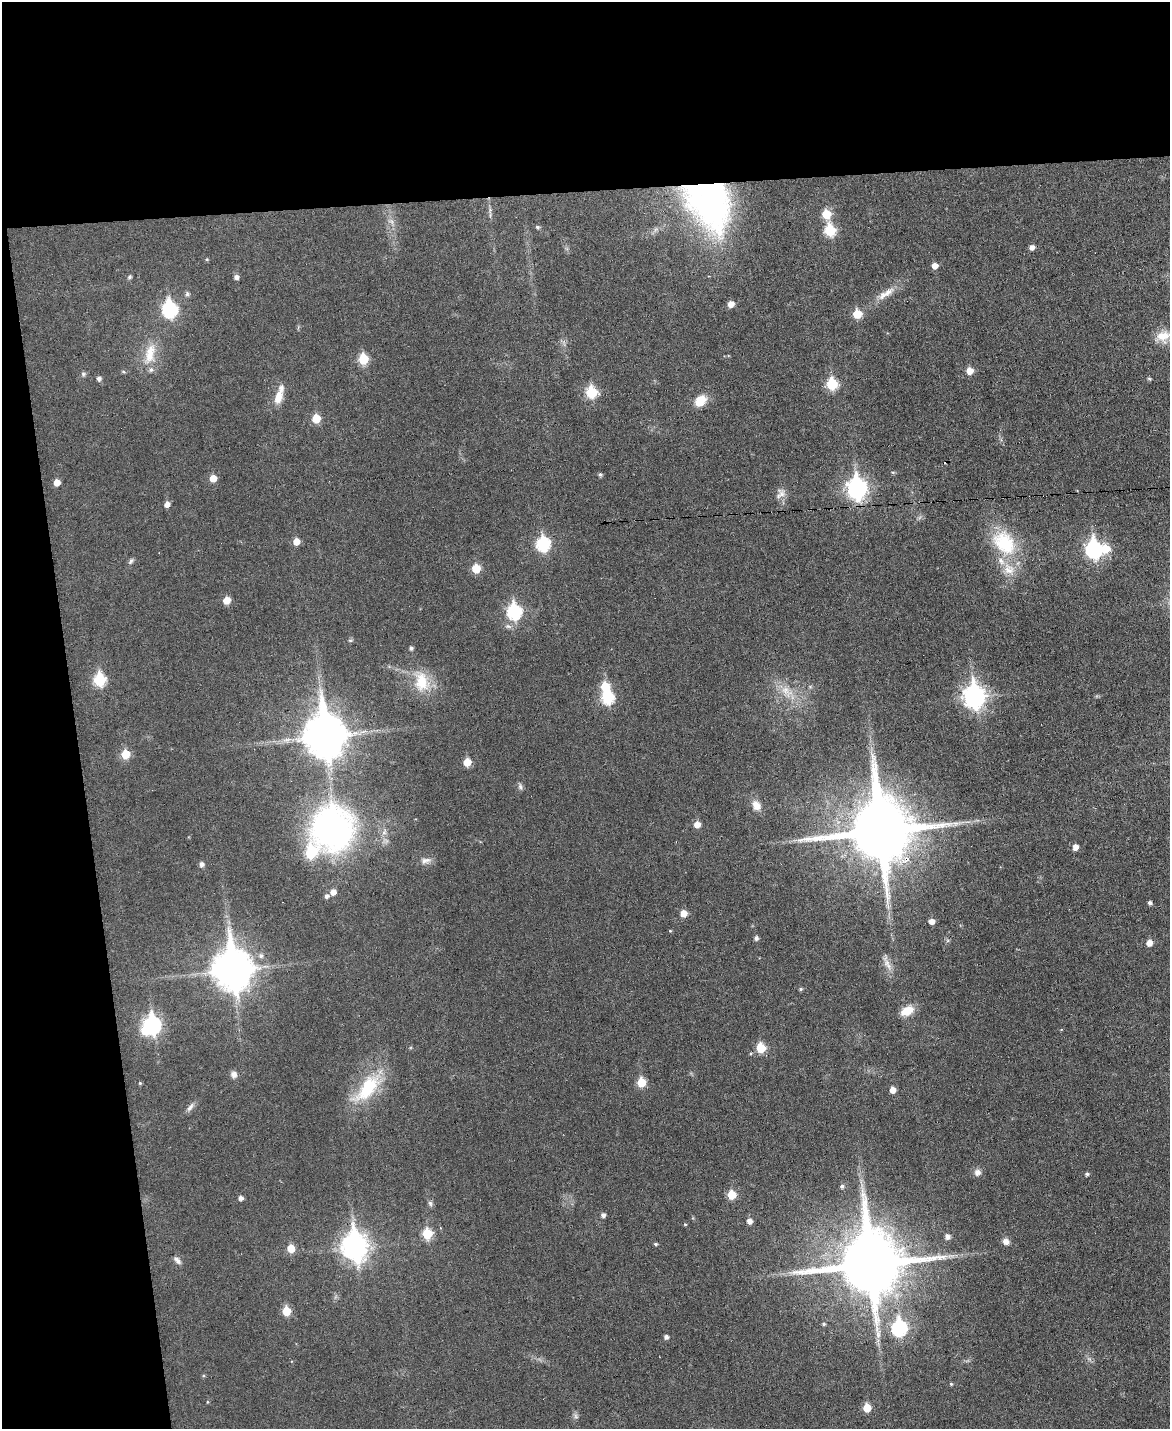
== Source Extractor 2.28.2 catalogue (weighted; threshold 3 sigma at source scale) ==
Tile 1 of 4 x 3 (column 1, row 1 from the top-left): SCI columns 1-1168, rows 2986-4412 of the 4676 x 4653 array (HDU 1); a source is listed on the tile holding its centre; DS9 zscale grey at full resolution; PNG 1172 x 1431 px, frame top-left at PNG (2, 2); no overlay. Shown black and unused: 20% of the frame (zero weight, under 3 of 6 exposures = <1% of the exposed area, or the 3 px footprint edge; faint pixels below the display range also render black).
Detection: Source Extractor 2.28.2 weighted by HDU 2 'WHT'; one run over the whole footprint, this tile lists its part. Background 0.0383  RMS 0.0043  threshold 0.0175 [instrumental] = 3 sigma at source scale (4.09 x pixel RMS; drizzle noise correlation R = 1.36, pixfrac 0.8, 0.05/0.05 arcsec/px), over >= 5 px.
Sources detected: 118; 3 inside a brighter object's white glare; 1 cosmic-ray / hot-pixel residue — not listed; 4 inside a brighter listed object's ellipse — not listed separately; the other 110 listed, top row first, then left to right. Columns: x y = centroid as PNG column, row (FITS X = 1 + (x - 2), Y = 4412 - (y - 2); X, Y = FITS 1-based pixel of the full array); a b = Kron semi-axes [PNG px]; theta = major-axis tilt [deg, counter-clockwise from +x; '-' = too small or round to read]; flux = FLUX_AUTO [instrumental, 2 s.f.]
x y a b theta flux
709 204 65 48 -56 110
490 210 8 5 -84 1
826 214 7 7 - 8.9
391 221 10 6 -40 1.7
537 227 5 4 - 0.72
830 230 7 6 - 25
1032 247 5 5 - 2
207 259 4 4 - 0.47
935 266 5 5 - 3.3
129 277 5 5 - 0.85
236 277 5 5 - 1.4
886 293 30 9 33 5.5
187 294 7 5 76 0.86
731 304 6 5 - 3.2
170 309 9 7 -76 65
857 314 6 6 - 11
1163 336 20 15 19 6.6
150 354 31 14 77 9.5
363 359 6 6 - 19
123 371 6 3 -20 0.49
970 371 6 6 - 4.5
83 374 6 6 - 0.84
99 379 5 5 - 1.2
1149 379 6 4 -20 0.51
832 384 7 6 - 24
591 392 7 6 - 26
279 395 27 9 73 5.8
700 401 15 11 42 6.7
316 418 6 5 - 9.8
893 472 5 3 - 0.5
600 475 5 4 - 0.8
213 478 6 5 - 5.5
57 482 6 5 - 3.6
857 488 10 8 -84 180
781 493 16 11 58 3
167 504 5 5 - 2.5
296 542 6 5 - 4.4
1004 543 39 27 -50 25
543 544 8 7 - 46
1094 549 9 7 -81 100
131 561 10 6 55 1
476 568 6 6 - 11
227 600 6 5 - 5.9
514 612 8 7 - 56
350 640 6 4 -1 0.58
411 648 5 4 - 0.99
100 680 7 6 - 32
422 681 28 19 -74 13
786 691 22 13 -44 8.1
608 697 7 7 - 35
974 697 10 8 -84 230
325 736 15 12 -84 1400
126 754 6 6 - 11
467 762 6 5 - 7.4
520 786 9 6 -72 1.1
756 805 14 11 -60 3.7
697 825 6 5 - 3.9
332 829 40 38 -71 140
880 831 20 19 - 3700
1075 847 5 5 - 3.1
426 861 15 8 12 2.3
201 864 5 5 - 1.6
333 892 6 6 - 2.8
327 896 6 5 - 1.4
1150 903 4 4 - 1.1
683 913 6 6 - 4.5
932 921 6 5 - 2.5
670 931 4 4 - 0.37
756 938 6 5 - 1.1
1149 943 5 5 - 3.3
261 956 7 7 - 1.4
888 966 14 7 -56 3.1
232 970 14 11 -85 1100
801 989 5 4 - 0.62
907 1011 16 9 27 6.5
152 1025 9 7 -81 100
761 1048 6 6 - 13
234 1075 8 8 - 1.8
641 1082 6 5 - 13
140 1083 4 4 - 0.49
368 1088 47 19 48 23
893 1090 5 5 - 3.3
190 1107 14 6 56 1.8
977 1172 8 8 - 2.3
1087 1174 4 4 - 0.87
842 1186 5 5 - 0.99
732 1195 6 5 - 10
241 1198 5 5 - 1.5
430 1203 8 6 -73 1
603 1215 4 4 - 1.5
749 1221 6 5 - 2.3
685 1224 4 4 - 0.41
427 1234 6 6 - 17
947 1236 5 5 - 1.7
1006 1241 8 7 - 2.3
656 1244 5 4 - 0.62
355 1247 11 9 -84 380
291 1248 6 6 - 7.2
950 1256 10 4 -5 1.2
177 1260 12 6 -49 1.7
870 1264 19 18 - 3800
286 1311 6 5 - 11
824 1324 4 4 - 0.61
899 1328 8 7 - 63
666 1337 5 5 - 1.2
203 1376 5 4 - 0.5
951 1384 4 4 - 0.5
207 1402 5 3 - 0.36
867 1408 6 5 - 9.7
576 1416 7 5 -60 0.96
Overlapping masked pixels (flux is a lower limit): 2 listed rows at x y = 709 204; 880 831
Isophote crosses this tile's border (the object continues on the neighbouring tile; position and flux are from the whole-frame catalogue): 1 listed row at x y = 1163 336